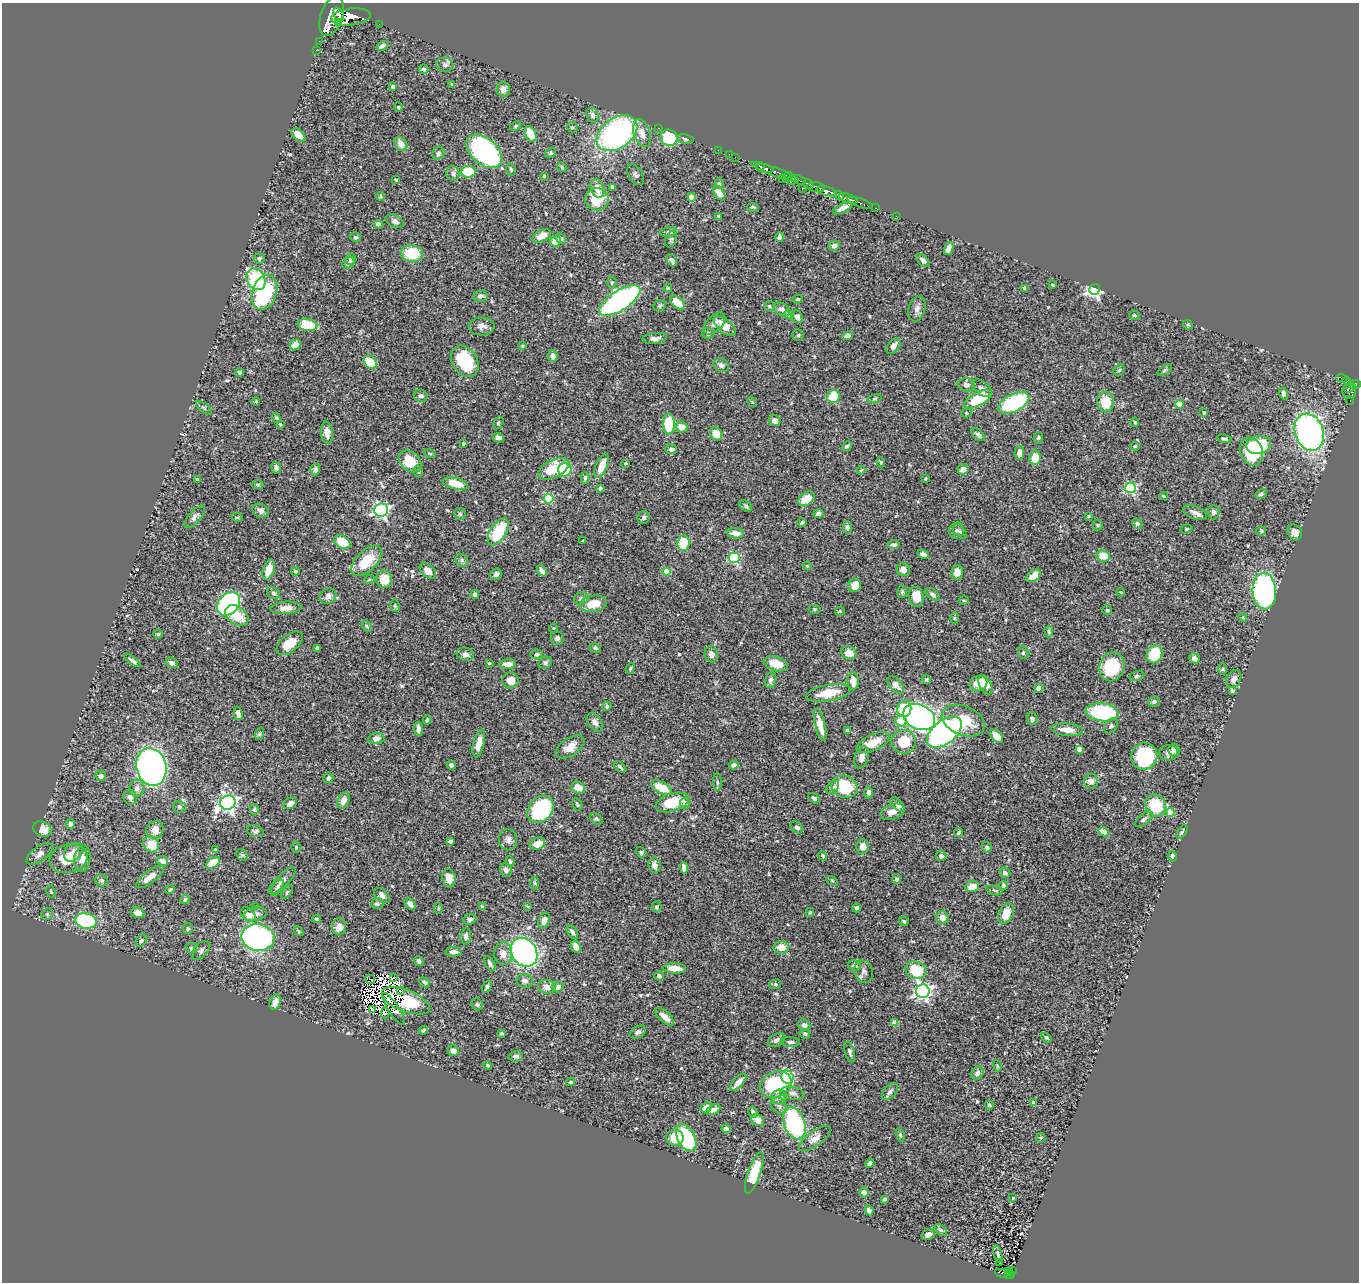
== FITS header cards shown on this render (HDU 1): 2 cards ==
NAXIS1  =                 1357
NAXIS2  =                 1280

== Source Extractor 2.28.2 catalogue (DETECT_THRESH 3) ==
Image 1357 x 1280 px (HDU 1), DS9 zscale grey, 1 PNG px = 1 image px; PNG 1361 x 1284 px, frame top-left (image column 1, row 1280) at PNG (2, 3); each listed source drawn as its Kron ellipse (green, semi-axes under 4 px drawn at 4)
Background 0.5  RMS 0.02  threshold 0.061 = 3 sigma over >= 5 px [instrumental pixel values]
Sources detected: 545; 10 with non-positive FLUX_AUTO (blend fragments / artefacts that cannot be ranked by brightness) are neither listed nor drawn; of the other 535, the 500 brightest by FLUX_AUTO listed and drawn (35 fainter detections omitted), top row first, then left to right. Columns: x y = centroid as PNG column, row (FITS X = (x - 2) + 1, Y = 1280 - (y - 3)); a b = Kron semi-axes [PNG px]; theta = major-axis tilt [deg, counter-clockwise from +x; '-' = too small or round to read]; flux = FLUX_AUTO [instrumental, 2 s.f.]
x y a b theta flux
338 15 7 5 -61 980
332 16 21 11 71 5400
351 17 20 8 6 2400
339 23 3 3 - 200
379 24 2 2 - 6
319 41 2 2 - 4
382 46 6 4 31 4.4
316 50 2 2 - 7.1
445 65 9 7 -11 5
424 69 5 5 - 3.2
452 84 4 3 - 1.7
393 86 3 3 - 4.6
503 89 7 6 - 8
398 107 4 4 - 1.6
593 115 7 6 - 4.8
516 126 6 4 28 2.2
572 127 5 5 - 2.6
659 128 3 2 - 61
617 133 22 15 35 290
642 133 14 8 -73 14
531 134 8 5 -65 31
298 135 8 5 -41 14
669 138 9 8 - 65
686 139 8 5 -10 3
401 144 7 6 - 12
718 150 2 2 - 6.9
484 151 21 13 -41 270
438 153 6 6 - 3.6
551 153 6 5 - 2.3
729 154 2 2 - 4.3
735 157 2 2 - 7.4
760 166 4 3 - 210
562 167 5 4 - 1.6
765 169 9 4 -11 520
511 170 6 4 -74 2.4
468 172 7 5 4 49
775 172 25 4 -20 720
453 173 7 6 - 4
636 175 11 7 -58 4.7
544 176 3 3 - 1.9
787 177 5 4 - 120
783 179 3 3 - 120
396 180 3 2 - 1.5
792 180 5 4 - 220
799 180 7 3 -22 150
719 184 5 4 - 2.5
808 184 5 4 - 300
612 187 3 3 - 2.4
816 187 8 5 -9 290
597 188 10 6 -69 13
802 189 2 2 - 40
827 191 10 4 -15 1200
719 193 8 5 -55 16
381 196 4 4 - 1.8
839 196 5 3 - 310
692 197 4 4 - 23
597 199 12 11 - 39
848 199 10 3 -19 460
860 203 14 3 -19 220
753 207 6 4 -7 2.5
843 208 10 4 27 8.5
876 208 3 2 - 20
718 216 4 3 - 1.4
896 216 2 2 - 5.1
395 221 9 6 -26 4.9
378 224 5 4 - 5.7
669 232 8 5 9 3.8
542 236 10 5 25 13
355 237 5 5 - 2.3
780 237 5 4 - 5.9
561 238 6 5 - 4.7
671 239 8 5 69 2.7
555 241 5 5 - 18
834 246 5 5 - 4.6
949 249 7 4 71 12
412 254 11 8 -7 48
259 259 5 5 - 3
351 259 6 5 - 4.3
672 260 6 4 -64 5.1
923 260 8 4 -47 4.4
348 263 7 5 39 4.6
256 279 11 8 -61 92
612 282 6 4 88 2.5
1052 285 4 3 - 1.4
668 288 4 3 - 2.4
1025 288 4 3 - 4
1094 289 5 5 - 480
264 292 18 12 72 130
480 296 7 6 - 4.4
798 299 5 4 - 1.8
620 300 23 10 33 360
677 303 9 5 -41 22
660 306 6 5 - 2.7
769 306 5 5 - 1.7
917 309 13 8 74 6.8
782 310 8 6 -36 7.3
789 315 5 4 - 8.7
1134 315 5 5 - 2.1
797 317 7 5 -59 5.5
714 324 13 7 46 8.3
307 325 10 6 -12 45
1188 325 5 4 - 1.6
482 326 13 9 -1 7.4
724 326 13 6 -41 18
708 333 6 5 - 3.4
798 335 5 5 - 2.3
847 336 5 4 - 7.5
655 338 12 5 5 6.4
295 345 6 5 - 9.5
522 346 4 3 - 1.6
893 346 9 5 53 6.8
553 356 6 4 -85 6.7
465 361 17 12 -58 71
370 362 7 5 -42 34
721 365 8 6 -32 5.3
1119 370 6 5 - 2.2
1165 370 8 4 36 2.1
240 372 4 4 - 2.5
1342 378 6 3 -18 87
1347 381 4 3 - 38
1355 384 6 4 7 330
966 385 8 6 -6 5.4
982 388 11 6 -38 5.1
1350 388 6 3 20 160
1349 392 7 6 - 230
1283 393 6 4 -76 4.1
421 396 7 6 - 4.2
833 396 6 6 - 42
875 399 7 3 9 2
978 399 15 6 28 64
256 401 4 4 - 1.6
1350 401 4 2 - 11
752 402 5 4 - 1.5
1106 402 10 8 -83 27
1014 403 17 8 27 120
1179 404 4 4 - 23
204 408 9 4 -37 2.3
966 413 5 4 - 1.9
1204 413 4 3 - 1.3
276 418 5 4 - 1.8
775 421 6 5 - 6.5
1135 422 5 4 - 1.7
498 423 7 4 60 2
280 424 3 3 - 1.7
669 424 10 6 90 52
682 427 6 5 - 17
1309 432 19 14 -72 360
327 433 11 6 -85 11
716 434 7 5 -55 19
978 435 8 4 -42 4
498 438 6 4 -15 4.7
1038 438 6 4 74 2
1224 439 7 4 -12 3.1
463 444 3 3 - 1.7
1259 445 12 9 11 74
847 446 5 3 - 3
1135 446 5 4 - 1.9
671 449 6 5 - 5
1251 452 14 11 -67 61
1019 453 7 5 86 9.4
430 454 6 4 -17 1.7
1035 458 7 5 85 24
410 461 13 9 -45 34
881 462 5 4 - 1.6
625 463 4 3 - 1.4
602 466 13 5 68 19
276 468 6 4 -67 4.6
554 469 17 8 26 50
963 469 5 5 - 9.4
315 470 6 5 - 4.4
565 470 7 6 - 53
861 470 4 3 - 1.5
418 471 6 4 -75 2
585 478 6 4 -89 2.4
198 479 4 3 - 2.3
925 479 3 3 - 1.8
455 484 13 5 -13 30
257 485 6 4 -4 2
600 488 4 3 - 3
1130 488 5 5 - 140
1261 494 6 4 26 2.8
1164 496 4 2 - 1.6
549 499 5 5 - 81
806 499 9 6 34 19
746 506 7 5 -35 2.4
381 510 7 6 - 270
261 511 8 6 -29 5.1
1195 512 12 6 -19 6.2
1213 512 7 6 - 3.9
460 514 6 5 - 2.2
818 514 5 4 - 4.5
1088 516 4 3 - 1.4
194 517 14 6 49 5.2
237 517 6 3 -17 1.4
644 517 6 6 - 3.3
802 522 4 3 - 2.5
1137 524 6 5 - 3.2
1098 525 5 5 - 1.9
847 527 6 4 87 3.7
1186 529 6 4 16 2
956 530 8 7 - 3.9
960 531 8 5 -50 2.5
1261 531 5 4 - 1.9
498 532 15 8 56 68
1295 532 8 7 - 7.7
736 533 8 5 -6 9.6
583 541 3 3 - 1.7
342 542 9 6 -35 39
683 543 8 6 84 43
894 545 6 4 5 4.2
923 554 6 4 -24 4.8
1103 556 7 5 -7 19
734 558 5 5 - 110
462 560 7 5 -46 3.3
367 561 19 10 46 41
807 566 4 3 - 1.5
269 570 10 5 73 17
903 570 7 6 - 8
295 571 4 4 - 2.2
428 571 9 6 -44 10
542 571 6 4 -54 5.1
667 571 4 4 - 36
957 572 7 6 - 12
496 574 6 5 - 5.1
1033 576 8 5 35 12
384 579 9 8 - 24
369 580 6 3 20 1.5
855 585 7 6 - 16
1264 591 18 12 -86 260
902 592 6 5 - 2.2
1121 592 4 3 - 1.6
273 593 7 5 -31 3
475 594 4 3 - 3.9
933 594 8 4 -42 3.9
328 596 9 7 33 6.5
916 597 10 7 -78 23
581 598 7 6 - 3.1
964 601 5 3 - 1.4
228 604 13 10 45 240
593 604 13 8 10 26
395 606 6 5 - 2
286 608 15 6 4 12
814 609 6 4 -12 1.7
1107 610 4 4 - 1.5
840 611 5 4 - 1.4
237 615 13 8 -35 29
1243 617 4 4 - 1.5
955 618 6 4 90 1.5
367 626 6 3 -53 1.5
553 628 5 4 - 1.4
1049 631 6 4 -87 2.1
158 634 5 4 - 1.6
557 638 6 6 - 4.2
290 643 15 8 39 28
318 648 3 3 - 4.1
595 648 6 4 -29 2.6
849 653 8 6 -16 12
1023 653 6 5 - 2
465 654 8 6 -15 7
537 654 6 5 - 3
711 654 8 6 -74 6.7
1154 654 9 7 69 63
1195 658 6 4 -31 4.4
132 661 10 3 -35 3.9
545 662 7 5 30 3.2
172 663 6 5 - 4.8
489 663 3 3 - 1.5
508 664 8 5 4 11
776 664 12 7 -16 21
1112 667 15 12 71 60
630 668 5 4 - 1.7
1223 669 6 4 89 1.8
1137 676 8 5 12 2.8
926 679 5 4 - 2
1234 679 9 7 65 6.8
511 680 8 8 - 14
771 680 8 5 76 4.7
853 681 8 6 -88 14
978 683 9 7 28 23
896 685 10 6 -48 7.9
985 685 10 6 -63 15
1039 688 4 4 - 7.6
1232 691 4 3 - 3.4
828 693 22 8 10 31
1154 702 6 5 - 3.2
607 706 5 4 - 2.5
904 709 8 7 - 49
1102 712 16 9 -6 150
238 714 7 4 -76 6.4
919 717 17 12 -26 420
1032 719 6 5 - 3.4
427 720 4 3 - 2.2
901 721 6 5 - 33
963 721 22 14 -22 42
595 722 10 6 -51 5.9
820 725 17 5 -75 16
1111 726 8 6 51 3
418 729 7 3 -86 5.2
1067 730 16 6 -6 12
847 731 4 3 - 5.5
944 732 20 11 38 290
259 734 6 4 71 2
996 736 8 5 -46 12
376 738 8 5 8 6.5
873 742 18 8 25 21
904 742 12 12 - 36
479 743 14 5 77 13
570 747 16 8 32 14
1079 749 4 4 - 10
1174 750 6 6 - 3.9
1169 753 9 8 - 6.4
1144 756 13 13 - 82
862 757 11 7 74 8.4
451 765 5 4 - 3.7
734 765 5 4 - 5.8
151 767 19 15 -76 980
620 767 7 3 -47 2.4
101 776 5 5 - 3.3
329 778 5 5 - 2.5
1091 781 7 7 - 7
717 782 9 4 -90 3
832 787 8 5 41 3.3
844 787 13 11 -24 62
137 788 8 7 - 6.8
578 788 7 5 -29 15
662 788 11 5 -27 32
868 793 5 4 - 3.5
130 797 8 6 -69 6.2
814 798 6 4 -38 3
343 800 9 5 67 11
672 802 17 9 16 38
228 803 8 7 - 580
290 803 7 5 32 6.5
685 803 5 5 - 7.4
898 804 9 5 -43 7
577 805 7 3 -68 1.5
1155 806 11 10 - 49
179 807 6 6 - 2.6
254 809 5 4 - 1.9
540 809 15 11 50 140
892 812 12 7 20 9.7
1170 813 4 4 - 36
596 819 7 5 -39 2.2
1144 819 10 5 39 4.2
70 824 5 4 - 4.3
797 827 7 5 -41 4.7
42 829 9 7 -28 14
155 830 9 8 - 13
255 831 8 6 -16 3.7
1103 832 5 4 - 15
1182 832 7 4 54 3.4
958 833 5 4 - 3.4
508 839 11 9 89 6.5
450 841 4 3 - 2.5
151 844 9 7 -48 25
538 844 8 6 23 13
862 846 7 6 - 9
296 847 5 4 - 1.9
987 847 5 4 - 3
215 849 3 2 - 1.4
73 852 10 8 44 11
641 852 6 4 -35 2.7
40 854 15 7 37 8.2
242 855 6 5 - 2.1
823 856 5 4 - 1.8
941 856 5 5 - 4.1
1172 856 5 4 - 3.5
69 858 19 14 15 34
82 859 13 8 82 9.8
162 861 6 4 -25 8.1
510 862 5 4 - 2.7
213 863 7 5 38 26
655 865 7 6 - 5.3
684 868 6 4 -84 7.3
506 870 7 5 -69 5.7
1005 873 5 5 - 4.5
150 877 17 6 37 13
449 878 9 6 -81 14
897 879 5 4 - 3.1
101 880 6 5 - 3
282 880 17 6 45 7.4
832 881 6 4 -31 1.9
535 883 6 4 -87 1.9
1004 885 4 4 - 3.7
972 887 7 5 14 20
277 888 9 5 53 3
170 889 5 3 - 2.2
994 890 8 3 -19 2.1
51 892 6 3 -62 1.7
287 892 7 4 55 1.8
382 895 9 6 -40 6.5
185 900 4 4 - 2.9
377 904 6 5 - 2.9
410 904 7 4 -48 6
528 906 4 2 - 1.4
256 907 4 3 - 1.5
482 907 4 3 - 2.2
656 907 5 5 - 2.5
438 908 5 3 - 1.3
857 908 4 4 - 3.1
810 912 4 4 - 1.5
138 913 6 5 - 8.9
47 914 6 5 - 2.2
255 914 11 7 11 7.5
1006 914 11 7 63 23
248 915 8 6 -42 9.2
942 918 6 6 - 9.7
316 919 4 3 - 2.1
470 919 7 5 25 3.4
544 920 8 5 69 7.8
86 921 10 7 -12 120
904 921 5 4 - 2.9
339 927 8 7 - 12
188 929 5 5 - 3.1
299 931 5 3 - 1.8
572 932 7 4 -55 4.2
466 936 8 5 84 4.1
258 937 17 13 -11 240
141 941 6 5 - 2.6
576 947 6 4 -63 12
781 947 8 6 -1 14
192 948 5 5 - 3.4
201 950 11 6 50 4.5
453 952 8 4 0 6.4
524 952 15 12 -56 270
503 954 11 9 -89 12
419 961 5 4 - 2.8
490 964 8 4 -58 4
854 965 6 5 - 4.3
674 968 11 5 -3 20
916 970 11 8 -17 41
864 971 11 9 -70 5.7
659 976 5 4 - 4.4
394 977 3 2 - 2.7
370 979 5 2 - 2
525 981 8 7 - 5.9
424 982 6 4 -41 1.9
775 984 6 4 22 2
487 987 6 4 59 2.5
547 987 9 7 -9 10
558 987 6 5 - 7.1
400 991 3 2 - 1.6
923 991 7 6 - 480
406 1001 25 10 -21 63
275 1002 8 5 70 12
477 1004 6 5 - 2.5
394 1009 19 5 -57 2
373 1010 4 3 - 2.3
385 1013 5 4 - 5.2
665 1017 11 5 -43 12
895 1022 4 4 - 19
804 1025 6 5 - 4.9
424 1030 4 3 - 2.5
638 1032 8 5 27 4.4
501 1033 3 3 - 2
805 1034 5 4 - 3
1046 1038 6 4 -40 2
777 1040 9 6 30 4.8
790 1042 9 5 -4 3.2
453 1051 5 5 - 7.4
850 1052 10 5 -76 4
516 1056 7 5 9 4.1
488 1065 4 4 - 1.7
997 1066 6 3 -71 1.4
977 1073 7 5 56 6.1
787 1077 6 6 - 130
570 1082 4 3 - 2
738 1082 10 5 46 13
776 1084 16 12 23 110
890 1092 10 6 49 4.6
793 1093 12 6 -10 6.1
779 1097 7 7 - 7.5
1033 1102 4 3 - 1.7
989 1105 4 4 - 1.9
779 1106 9 7 -54 5.2
706 1107 6 4 27 8.7
713 1110 7 4 27 6.7
753 1112 5 4 - 3.5
758 1120 7 5 -38 11
794 1123 17 10 -70 180
726 1129 5 4 - 5.1
900 1135 7 4 -76 2.2
675 1138 8 8 - 27
686 1138 15 8 -63 95
815 1138 19 7 36 8.8
1041 1138 5 3 - 1.4
870 1163 5 4 - 4.6
754 1173 22 6 71 47
864 1192 5 4 - 5.5
1013 1198 3 3 - 1.5
884 1199 3 3 - 2.7
869 1210 5 4 - 5.8
941 1230 7 4 -44 2.4
928 1234 7 5 31 6.3
998 1254 9 3 -77 2.9
1000 1262 3 2 - 1.6
1012 1270 3 2 - 5.6
1009 1272 3 3 - 12
1004 1274 9 3 -14 44
1010 1275 5 3 - 36
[35 fainter detections neither listed nor drawn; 10 non-positive-flux detections neither listed nor drawn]